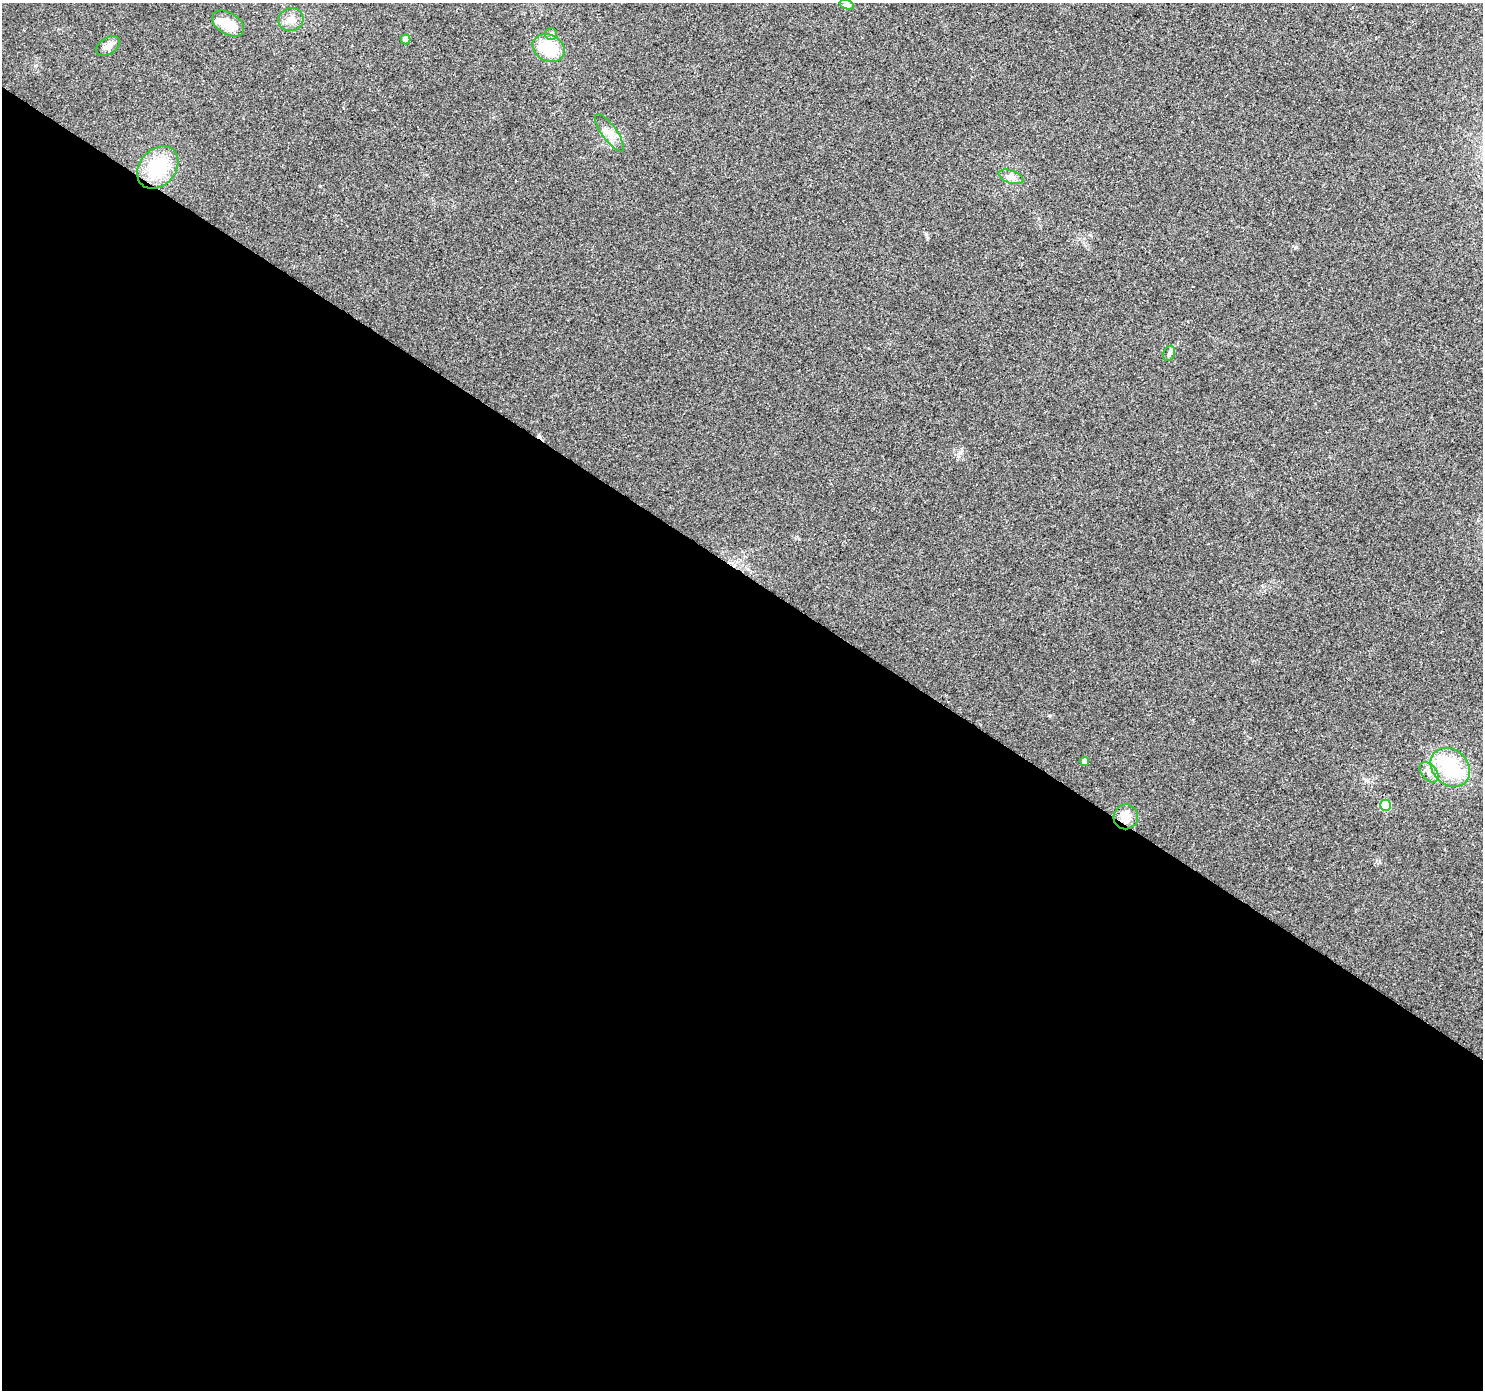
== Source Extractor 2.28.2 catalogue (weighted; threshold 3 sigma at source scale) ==
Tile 14 of 4 x 4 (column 2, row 4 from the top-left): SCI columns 1483-2963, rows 184-1571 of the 5931 x 5985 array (HDU 1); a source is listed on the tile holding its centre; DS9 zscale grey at full resolution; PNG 1485 x 1392 px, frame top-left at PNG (2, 3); each listed source drawn as its Kron ellipse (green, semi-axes under 4 px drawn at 4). Shown black and unused: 59% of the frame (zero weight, under 2 of 3 exposures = <1% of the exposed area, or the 3 px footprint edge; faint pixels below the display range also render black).
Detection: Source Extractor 2.28.2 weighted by HDU 2 'WHT'; one run over the whole footprint, this tile lists its part. Background 0.0505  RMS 0.0082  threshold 0.0368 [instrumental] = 3 sigma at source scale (4.5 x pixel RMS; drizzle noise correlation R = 1.50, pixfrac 1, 0.0396/0.0396 arcsec/px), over >= 5 px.
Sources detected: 17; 1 cosmic-ray / hot-pixel residue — neither listed nor drawn; the other 16 listed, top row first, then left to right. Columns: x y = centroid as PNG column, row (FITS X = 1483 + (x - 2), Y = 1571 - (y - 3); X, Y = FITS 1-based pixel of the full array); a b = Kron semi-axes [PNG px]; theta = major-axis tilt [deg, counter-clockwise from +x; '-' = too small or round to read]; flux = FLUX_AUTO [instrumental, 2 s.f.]
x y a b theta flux
847 5 7 4 -18 2
291 20 13 11 23 6.7
228 24 17 10 -32 18
551 34 6 6 - 2
405 39 5 5 - 4.3
108 46 13 8 31 5
549 48 17 13 -26 33
609 133 22 7 -54 7.9
158 167 23 18 49 43
1011 177 13 6 -19 4
1169 353 8 5 69 2
1085 761 4 4 - 4.3
1450 767 21 17 -44 50
1429 772 12 7 -50 4.8
1385 805 5 5 - 32
1126 817 12 12 - 10
Unlisted compact peaks at least as high as the median listed source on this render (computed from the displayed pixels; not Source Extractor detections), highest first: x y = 926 234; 320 186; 1296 247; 1090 235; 960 452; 1050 716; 799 539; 36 65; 1366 780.